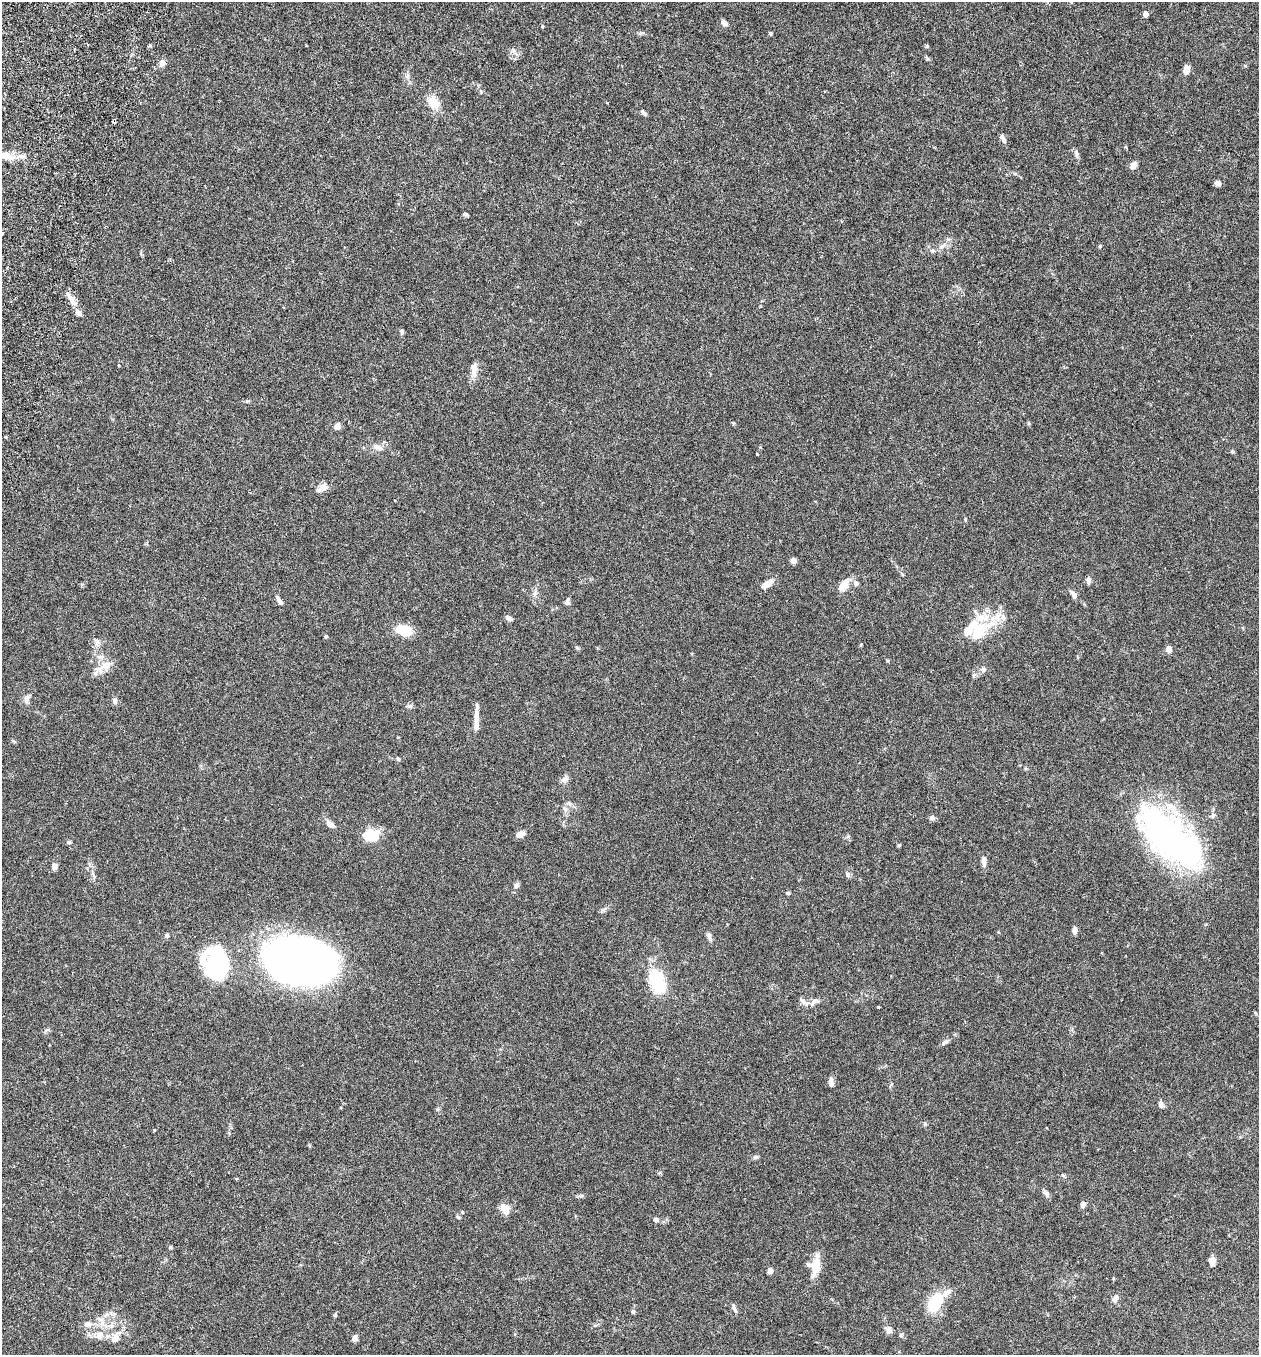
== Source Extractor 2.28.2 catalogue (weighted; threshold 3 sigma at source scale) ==
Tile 11 of 4 x 4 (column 3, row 3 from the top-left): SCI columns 2708-3964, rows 1381-2733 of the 5543 x 5465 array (HDU 1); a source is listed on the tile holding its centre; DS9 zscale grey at full resolution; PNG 1261 x 1357 px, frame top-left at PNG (2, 2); no overlay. Shown black and unused: <1% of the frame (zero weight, under 3 of 6 exposures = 3% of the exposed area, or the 3 px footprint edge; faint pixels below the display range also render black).
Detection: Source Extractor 2.28.2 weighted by HDU 2 'WHT'; one run over the whole footprint, this tile lists its part. Background 0.0173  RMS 0.0019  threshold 0.00795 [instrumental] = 3 sigma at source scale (4.09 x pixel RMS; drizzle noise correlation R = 1.36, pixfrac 0.8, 0.05/0.05 arcsec/px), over >= 5 px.
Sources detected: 112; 4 inside a brighter object's white glare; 1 cosmic-ray / hot-pixel residue — not listed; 5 inside a brighter listed object's ellipse — not listed separately; the other 102 listed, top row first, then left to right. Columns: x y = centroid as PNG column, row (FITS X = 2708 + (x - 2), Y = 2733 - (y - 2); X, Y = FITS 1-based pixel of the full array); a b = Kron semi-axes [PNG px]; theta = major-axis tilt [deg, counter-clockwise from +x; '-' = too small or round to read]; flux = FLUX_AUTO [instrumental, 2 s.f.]
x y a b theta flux
1071 2 3 3 - 0.53
1145 14 5 4 - 1.1
724 23 8 5 -36 0.73
542 26 5 3 - 0.18
771 33 4 4 - 0.22
927 46 5 5 - 0.22
162 63 6 6 - 1.3
1186 69 9 6 83 1.4
407 76 6 6 - 0.43
433 103 19 13 -58 2.3
643 113 9 4 -48 0.4
1003 138 12 4 -65 0.6
1076 154 13 5 -80 0.49
5 156 23 10 -14 2.5
1133 165 10 6 56 0.83
1218 183 5 5 - 1
465 214 6 4 -9 0.3
2 233 4 4 - 0.28
942 246 9 4 35 0.58
1100 246 5 4 - 0.18
933 251 6 6 - 0.39
69 296 18 5 -51 1.2
78 313 9 6 -39 0.7
402 332 7 5 90 0.29
474 369 15 8 88 1.5
337 426 7 6 - 0.69
377 447 14 7 -22 0.98
1232 451 5 4 - 0.23
757 454 3 2 - 0.11
323 487 13 9 47 1.1
793 561 4 4 - 1.3
1088 581 10 6 85 0.48
856 583 7 6 - 0.61
767 584 14 6 35 1.6
843 586 12 7 56 2.8
535 593 6 6 - 0.47
1073 594 12 6 -56 0.75
279 600 11 5 -62 0.61
567 601 10 6 78 0.46
509 618 6 5 - 0.78
1003 618 9 8 - 1
404 630 12 8 -15 5.4
980 631 26 19 54 5.6
326 636 5 4 - 0.19
97 642 9 6 81 0.59
1169 649 7 6 - 0.9
106 665 14 11 17 2
983 669 8 7 - 0.53
27 699 11 7 78 0.76
115 701 8 6 -82 0.62
410 706 7 6 - 0.38
476 717 33 5 89 1.6
398 759 6 4 -61 0.24
565 779 11 7 37 0.65
565 809 9 6 -71 0.59
1213 815 7 6 - 0.42
932 818 7 6 - 0.5
330 824 13 6 -36 0.97
520 834 9 6 16 1.2
371 836 14 10 5 6.4
1170 838 92 38 -43 47
69 842 6 4 -19 0.27
899 845 5 3 - 0.16
984 861 13 5 -88 0.9
54 866 6 6 - 0.86
848 874 7 6 - 0.44
516 885 8 6 49 0.42
1075 930 7 6 - 0.75
167 935 5 5 - 0.36
709 937 13 5 -74 0.57
217 962 32 20 -71 15
299 963 59 42 -14 130
658 982 19 11 -72 13
803 1001 11 6 -42 0.66
814 1002 13 6 38 0.77
945 1042 10 5 40 0.53
831 1080 8 6 -84 0.63
1161 1104 8 6 -71 0.67
925 1124 6 4 85 0.27
755 1157 7 5 15 0.37
1063 1176 7 3 -45 0.2
1046 1193 11 5 -50 0.54
1083 1204 6 5 - 0.72
505 1209 14 9 -60 1.7
462 1212 4 4 - 0.16
458 1217 6 4 -44 0.23
656 1220 6 5 - 0.36
170 1247 4 4 - 0.19
1212 1261 9 7 -79 1.2
815 1265 23 14 80 2.8
770 1271 6 5 - 0.63
946 1293 14 7 41 1.1
1115 1299 9 6 66 0.62
935 1303 15 9 62 11
735 1310 9 5 -65 0.46
633 1311 6 5 - 0.3
335 1315 6 5 - 0.23
88 1324 11 7 17 0.83
889 1330 9 7 -73 0.73
99 1335 12 9 59 1.2
115 1338 12 10 46 1.2
355 1338 6 6 - 0.78
Isophote crosses this tile's border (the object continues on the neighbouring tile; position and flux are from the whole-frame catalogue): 3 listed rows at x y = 1071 2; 5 156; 2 233
Unlisted compact peaks at least as high as the median listed source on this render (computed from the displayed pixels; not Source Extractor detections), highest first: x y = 878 1007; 581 1196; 513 50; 641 33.